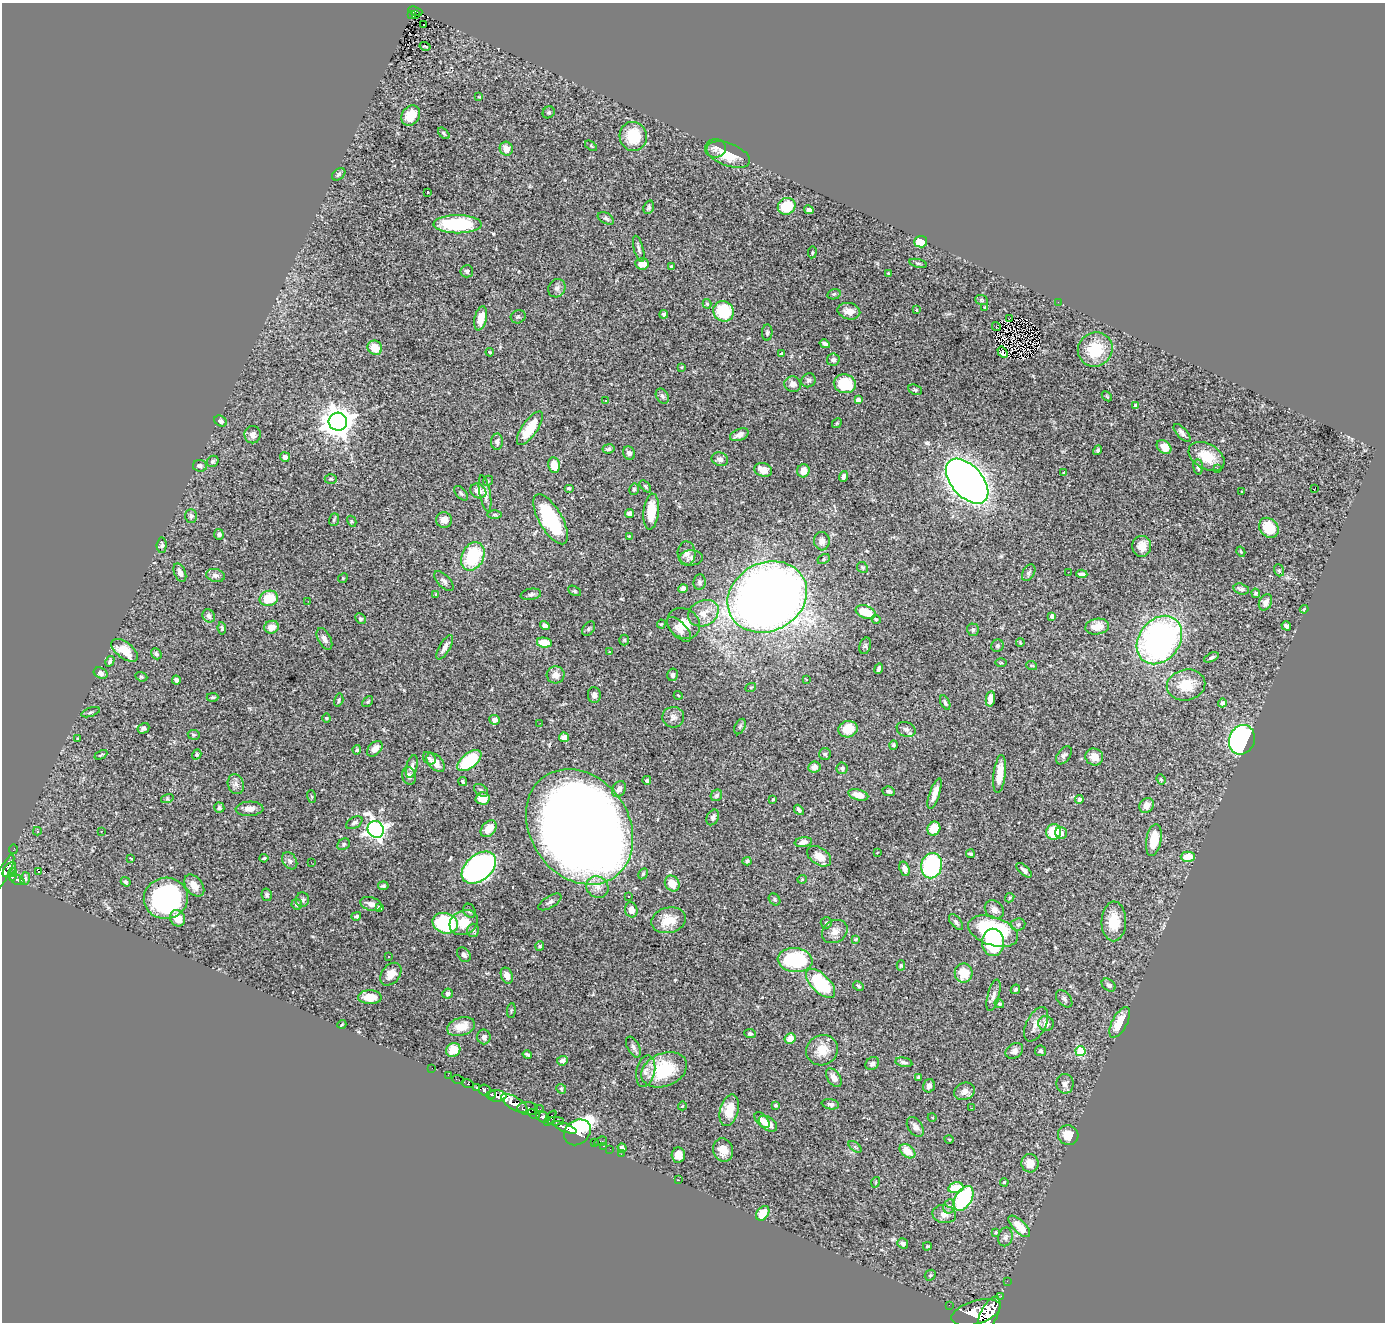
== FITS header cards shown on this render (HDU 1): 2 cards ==
NAXIS1  =                 1383
NAXIS2  =                 1320

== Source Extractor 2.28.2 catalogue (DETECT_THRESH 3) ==
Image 1383 x 1320 px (HDU 1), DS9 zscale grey, 1 PNG px = 1 image px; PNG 1387 x 1324 px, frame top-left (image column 1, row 1320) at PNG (2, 3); each listed source drawn as its Kron ellipse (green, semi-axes under 4 px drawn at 4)
Background 2.01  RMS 0.037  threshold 0.112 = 3 sigma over >= 5 px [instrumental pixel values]
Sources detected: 402; all 402 listed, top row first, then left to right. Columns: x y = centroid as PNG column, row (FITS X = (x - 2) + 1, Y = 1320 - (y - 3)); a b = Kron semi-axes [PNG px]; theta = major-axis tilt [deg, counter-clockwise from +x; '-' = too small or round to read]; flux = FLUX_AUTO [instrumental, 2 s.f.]
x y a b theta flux
415 11 7 3 -19 120
416 14 3 2 - 25
411 15 3 2 - 7.5
424 24 2 2 - 9.1
425 46 5 2 - 2.4
479 97 4 3 - 2
549 112 6 5 - 4.8
411 115 11 8 55 46
444 133 7 4 -46 4
633 136 14 13 - 88
591 146 7 3 -38 2.9
715 148 10 9 - 12
506 149 7 6 - 25
728 155 23 11 -20 56
339 174 7 5 38 5.8
428 192 3 3 - 4.9
787 206 9 8 - 70
649 207 7 5 73 5
809 210 5 4 - 8.5
606 218 9 5 -27 7
457 224 24 9 0 180
921 242 6 6 - 46
639 249 13 4 -75 7.5
812 252 6 3 82 2.6
918 263 9 3 -12 4.1
642 264 7 5 -5 22
671 266 4 3 - 3.8
467 271 6 6 - 7.6
888 273 3 3 - 2
557 288 9 8 - 10
834 294 7 5 14 4.7
982 300 6 5 - 3.3
1058 302 2 2 - 26
707 304 5 4 - 3.2
985 307 3 2 - 1.9
916 310 4 3 - 2.2
724 311 10 10 - 100
849 311 11 8 -13 26
664 314 4 4 - 7.3
518 317 7 6 - 5.3
481 318 12 6 77 31
1010 318 3 2 - 3.6
996 326 5 2 - 3.6
767 332 8 5 86 4.6
825 344 5 4 - 7.8
375 348 7 7 - 36
1095 350 18 17 - 95
490 352 4 3 - 2.3
1003 352 6 4 -59 2.9
781 353 4 3 - 2.4
833 360 6 6 - 8.8
682 367 4 3 - 2.4
808 380 7 6 - 6.3
793 384 8 7 - 12
845 384 11 9 -12 77
915 390 7 5 -25 4.5
662 396 8 6 -60 7.3
1107 396 6 2 -44 1.8
858 400 4 4 - 14
605 401 3 2 - 5.1
1136 406 4 4 - 6
221 421 6 5 - 7.9
338 422 9 9 - 4000
837 423 5 4 - 2.8
530 428 20 7 55 72
1182 433 11 5 -47 8.6
253 435 9 8 - 12
739 435 10 5 22 14
497 442 8 5 87 8
1164 447 8 6 -39 34
608 449 6 4 7 5.5
1098 450 5 4 - 4.3
629 453 7 6 - 10
1207 456 19 12 -30 58
285 457 5 5 - 12
720 459 8 6 -21 9
213 461 6 5 - 4.3
554 465 8 6 -79 33
200 466 7 5 -7 7.8
1198 467 8 5 -84 5.7
1217 469 3 2 - 5.3
763 470 9 6 -16 23
803 471 6 6 - 21
1064 473 4 3 - 2.4
843 476 5 3 - 6.3
331 479 6 5 - 3.8
488 481 5 4 - 3.4
967 481 27 15 -48 2600
645 486 7 4 -48 4.2
569 488 5 3 - 4.4
1315 488 3 3 - 21
634 489 6 4 77 4.2
478 491 8 7 - 20
1242 491 3 2 - 4
461 493 9 5 -50 5.1
485 493 18 5 -80 17
651 512 18 7 84 60
630 514 4 4 - 13
495 515 7 3 0 3.2
191 516 7 6 - 5.6
551 519 28 11 -60 210
334 520 6 5 - 3.7
444 520 8 7 - 18
352 521 6 4 -60 3.1
1269 528 11 9 -48 58
219 534 5 5 - 5
629 536 3 3 - 2.6
822 541 9 8 - 15
162 545 7 5 87 5.8
1142 546 10 9 - 28
1241 552 5 3 - 2.6
687 553 12 9 -88 16
473 556 15 11 64 150
691 558 11 7 2 11
824 559 6 4 29 4
862 567 6 5 - 3.8
1279 570 6 5 - 4.1
1068 572 3 2 - 1.8
180 573 10 5 -68 11
1029 573 9 5 59 6.6
1082 574 5 4 - 9.1
215 575 9 6 -12 11
343 578 5 4 - 3
444 581 12 6 -45 8.3
699 582 8 6 81 6.3
683 589 5 4 - 17
1241 589 8 5 -16 7.7
574 591 7 4 -28 4.2
1256 593 4 4 - 5
436 594 4 4 - 2.3
531 594 10 5 10 7.5
767 597 41 34 27 3600
269 598 9 7 19 64
308 601 2 2 - 1.8
1265 602 8 6 64 14
1304 609 4 3 - 2.6
866 612 10 6 -21 67
703 613 16 12 27 35
209 616 7 6 - 8.4
1052 616 4 4 - 10
361 619 6 4 -43 4.9
876 619 5 4 - 2.8
684 623 17 14 -34 34
661 624 4 4 - 2.4
545 626 5 4 - 8.2
1286 626 5 3 - 7.5
272 627 7 6 - 26
1097 627 12 7 10 32
222 628 6 4 -83 4.1
589 629 8 5 52 5.6
679 629 16 7 -46 20
973 630 6 6 - 4.8
324 639 12 6 -62 11
624 640 5 5 - 2.8
1159 640 26 20 52 760
544 643 7 5 -10 55
1020 643 4 2 - 1.8
865 646 8 5 73 5.8
997 646 6 6 - 5
445 647 13 5 60 14
125 650 15 8 -37 53
610 651 4 2 - 1.8
156 654 6 4 -52 5.6
1211 657 8 4 26 5.7
110 661 5 4 - 5.9
1001 663 6 4 -1 3
1032 666 5 3 - 2.4
879 668 5 3 - 6.4
101 673 7 5 -26 9.5
556 675 9 8 - 18
672 675 6 5 - 7.5
141 677 6 4 -20 3.3
176 680 4 4 - 10
806 680 3 2 - 2.5
1186 685 19 15 12 62
751 687 5 3 - 2.6
594 695 8 6 -84 10
678 695 4 3 - 2
212 697 6 4 1 3.5
990 699 8 4 81 26
339 700 6 4 75 4.4
368 702 6 4 48 3.4
945 702 8 4 -63 5.5
1222 703 4 4 - 8.5
90 712 10 4 18 4.6
673 717 11 10 - 14
326 718 4 4 - 2.7
495 720 5 4 - 12
540 723 3 2 - 2.2
740 726 8 5 63 5.2
143 728 6 5 - 7.5
848 729 10 8 14 45
906 729 9 7 -23 10
194 735 6 5 - 3.6
564 737 5 5 - 13
77 739 4 2 - 1.8
1242 740 15 12 67 450
894 745 4 4 - 4.3
375 749 9 6 45 19
357 750 5 4 - 4.3
197 754 5 4 - 3.7
825 754 6 6 - 4.2
101 755 7 2 25 2.5
1064 755 10 6 53 8.1
1094 757 9 8 - 20
429 758 7 5 -44 7.1
469 761 14 7 39 150
436 763 11 6 -47 29
412 767 11 5 75 10
814 767 6 5 - 15
842 768 6 5 - 5
1000 774 19 6 83 39
409 776 9 7 -71 12
1161 779 5 4 - 3.2
647 780 4 4 - 4
463 782 5 3 - 3.6
236 784 10 8 -72 12
619 789 8 6 59 12
481 790 8 5 -39 6.5
889 791 6 4 -6 6.2
935 793 16 5 71 27
716 795 6 5 - 5.4
858 795 10 5 -15 24
312 796 6 3 -71 3.1
482 798 7 6 - 30
167 799 6 4 17 3.6
773 799 3 3 - 3.1
1079 799 4 4 - 10
1146 805 8 6 51 21
219 808 5 5 - 5.9
250 809 14 7 3 16
799 810 6 4 -48 5.2
713 817 8 5 62 7.6
354 823 9 5 31 7.4
580 827 61 49 -55 6300
376 829 9 7 -57 1200
489 829 9 6 50 31
934 829 7 6 - 42
37 831 4 4 - 3.8
101 831 3 3 - 4.9
1054 832 8 7 - 74
1061 833 6 5 - 11
1154 840 16 7 80 58
803 842 9 5 9 16
344 844 6 5 - 4
13 849 4 2 - 13
877 853 3 2 - 1.6
970 854 4 3 - 3.9
819 856 13 8 -35 31
1188 857 7 5 0 45
130 858 4 2 - 3.7
264 858 4 3 - 3.2
290 861 9 6 -56 8.3
747 861 4 4 - 3.9
311 862 2 2 - 1.3
932 866 12 10 78 260
479 868 20 13 40 750
904 869 7 5 -71 14
9 870 9 5 51 500
1024 870 9 4 -43 8.8
39 871 3 2 - 3.5
4 872 19 5 62 530
12 873 4 3 - 71
643 874 6 4 63 3.9
12 877 4 3 - 160
25 879 6 5 - 5.2
802 879 5 4 - 2.5
17 880 8 4 -27 170
126 882 5 4 - 4.5
672 883 8 7 - 35
194 886 12 8 -52 23
383 886 5 4 - 5
597 887 11 10 - 21
267 895 6 5 - 5.1
629 897 3 3 - 8.6
166 898 22 20 8 490
1010 898 5 4 - 3.1
774 899 6 5 - 4.9
302 900 7 6 - 6.5
550 902 13 6 31 8.2
297 904 5 5 - 7.1
371 904 11 6 -16 13
380 907 4 3 - 6.7
631 910 7 6 - 15
994 910 10 8 -41 13
469 911 7 6 - 5.8
356 916 5 4 - 4.7
177 918 8 7 - 29
669 920 17 12 13 51
1114 921 20 12 88 56
956 922 9 5 -51 7.4
445 923 13 10 -16 230
464 923 14 12 28 48
826 923 5 5 - 4.7
1018 924 7 6 - 6.9
473 930 7 6 - 5.3
993 931 26 14 -19 320
835 932 13 11 33 21
856 939 4 3 - 3
993 942 13 11 -90 140
540 946 5 4 - 3.3
464 955 8 6 -54 8.9
389 957 3 2 - 3.3
795 960 17 12 -7 200
901 965 5 4 - 3.3
964 973 9 9 - 57
391 974 13 9 51 24
507 976 8 5 -70 18
821 983 18 9 -45 180
1109 985 8 5 -38 7
858 986 6 4 -28 3.4
1015 989 5 3 - 3.2
448 994 5 5 - 6.7
994 995 16 6 74 12
370 997 12 7 0 40
1064 999 10 6 -48 7.5
999 1004 5 4 - 3.2
511 1010 7 3 85 2.5
1120 1022 17 7 62 48
1046 1023 8 7 - 16
342 1024 4 3 - 2
1036 1024 18 9 63 22
461 1027 14 9 17 34
750 1033 5 4 - 3.9
484 1037 7 6 - 8.8
790 1039 5 5 - 28
633 1047 11 6 -63 8.9
453 1050 7 6 - 36
822 1050 16 14 31 43
1014 1051 9 7 34 10
1040 1051 5 5 - 5
1080 1051 5 5 - 97
527 1055 5 3 - 3.7
562 1061 5 4 - 8.7
904 1062 8 4 -12 7
872 1064 7 6 - 7.8
432 1068 2 2 - 6.1
664 1070 24 16 22 140
646 1071 16 9 78 21
448 1075 2 2 - 7.1
919 1077 4 3 - 6.5
834 1078 10 6 -55 14
458 1080 6 2 -19 7.6
468 1083 6 3 -18 55
1065 1084 10 8 -87 14
929 1086 7 5 75 9.7
477 1088 3 3 - 120
561 1089 5 4 - 3.5
485 1090 6 5 - 290
965 1091 11 8 22 16
492 1094 4 3 - 260
496 1096 10 5 -4 570
514 1103 15 6 -31 1300
830 1104 9 5 -11 8.5
775 1105 4 4 - 3.6
682 1106 4 3 - 1.7
528 1108 10 6 -7 630
972 1108 2 2 - 1.6
539 1109 4 3 - 120
729 1110 16 9 75 50
534 1114 6 3 -28 180
543 1117 7 5 -29 420
932 1117 4 3 - 1.9
550 1118 8 3 56 350
762 1120 9 5 -47 18
555 1121 9 4 -2 270
768 1124 10 6 -35 31
565 1127 13 4 -22 750
915 1127 11 7 -55 11
577 1132 14 11 39 1200
1068 1135 10 9 - 35
949 1139 5 3 - 2
601 1141 7 3 25 51
594 1142 2 2 - 5.6
603 1146 3 2 - 18
855 1147 7 4 -38 4
622 1148 5 4 - 8.3
610 1149 2 2 - 7.7
723 1150 12 10 -74 29
907 1151 9 6 -38 33
621 1154 2 2 - 8.9
678 1155 7 6 - 20
1030 1163 9 8 - 25
679 1180 2 2 - 1.8
876 1182 5 3 - 2.2
1004 1182 4 3 - 2.8
956 1188 7 5 13 72
963 1198 14 8 58 250
949 1206 7 5 77 7.4
763 1213 8 5 52 38
944 1214 12 9 -13 19
1019 1226 14 6 -45 47
996 1232 3 3 - 2.3
1005 1237 9 7 78 8.5
903 1243 5 5 - 8.2
927 1246 4 3 - 2.7
930 1275 6 5 - 3.1
1007 1281 3 2 - 2.4
1001 1296 2 2 - 9.9
949 1305 2 2 - 9.6
976 1312 25 11 17 3700
989 1315 19 8 64 2800
At the frame edge (FLAGS 8, measured only in part): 1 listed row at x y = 4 872